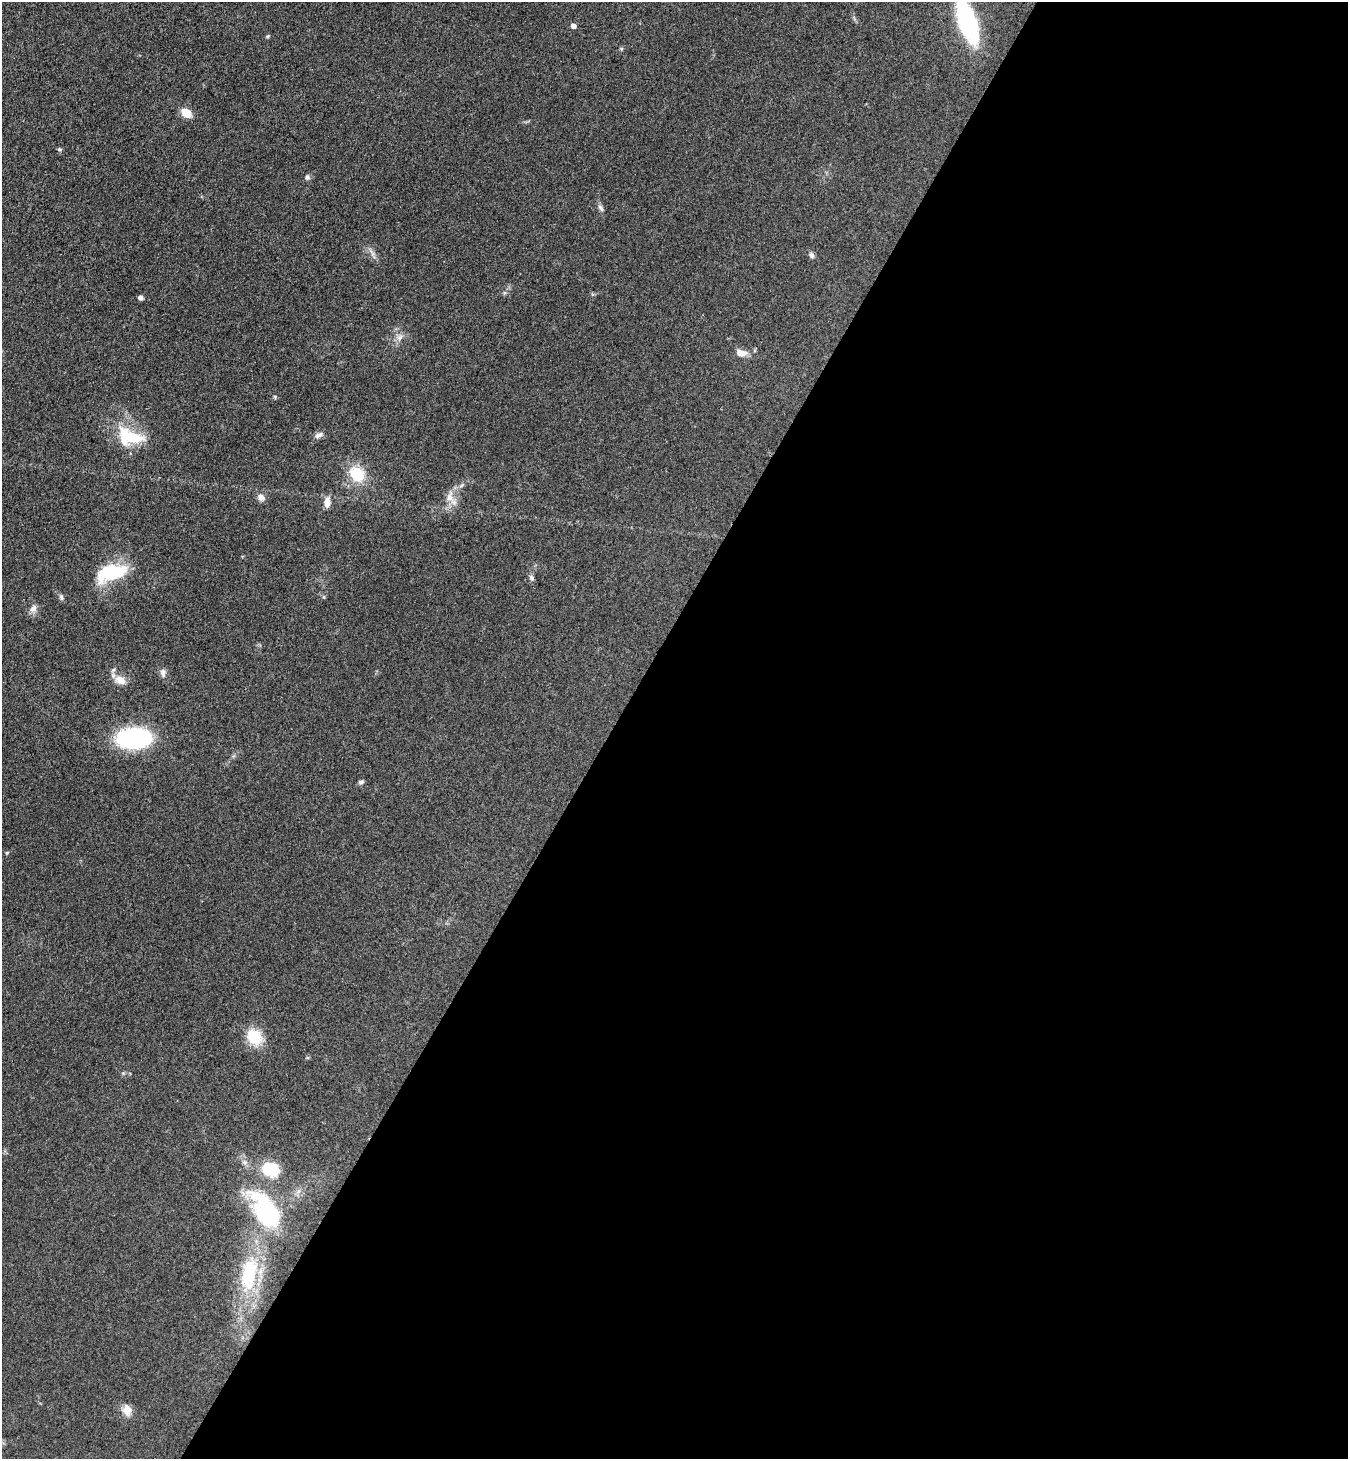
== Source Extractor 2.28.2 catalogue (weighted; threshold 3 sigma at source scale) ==
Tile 12 of 4 x 4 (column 4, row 3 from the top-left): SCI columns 4236-5581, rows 1492-2948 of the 5919 x 5897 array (HDU 1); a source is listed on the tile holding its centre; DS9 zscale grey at full resolution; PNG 1350 x 1461 px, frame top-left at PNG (2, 2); no overlay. Shown black and unused: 55% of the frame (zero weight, under 3 of 4 exposures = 5% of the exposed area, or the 3 px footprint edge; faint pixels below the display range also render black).
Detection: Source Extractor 2.28.2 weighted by HDU 2 'WHT'; one run over the whole footprint, this tile lists its part. Background 0.141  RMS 0.0079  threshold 0.0354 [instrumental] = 3 sigma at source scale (4.5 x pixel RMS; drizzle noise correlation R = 1.50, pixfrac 1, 0.05/0.05 arcsec/px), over >= 5 px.
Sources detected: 35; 2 inside a brighter listed object's ellipse — not listed separately; the other 33 listed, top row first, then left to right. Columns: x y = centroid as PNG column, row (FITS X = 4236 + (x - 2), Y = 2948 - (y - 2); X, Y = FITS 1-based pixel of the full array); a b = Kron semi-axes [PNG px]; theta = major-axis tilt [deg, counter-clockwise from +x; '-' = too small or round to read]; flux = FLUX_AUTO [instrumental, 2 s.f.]
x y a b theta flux
967 22 36 13 -70 120
574 26 5 4 - 4.3
267 36 5 4 - 1
186 113 11 8 -35 11
60 149 5 5 - 1.4
307 177 7 6 - 1.9
601 208 10 6 -57 2.4
811 255 9 6 -58 2.2
141 297 4 4 - 3.8
400 338 10 6 53 3.5
741 353 14 8 -15 6.4
275 397 5 3 - 0.95
318 435 10 6 31 3.5
130 436 41 18 -22 34
357 474 16 13 -48 26
461 486 7 4 21 1.4
261 497 9 8 - 4.2
450 497 16 12 88 9
327 502 10 7 81 6.7
111 572 34 16 16 47
532 578 8 6 -57 2
61 597 8 5 -80 1.8
33 608 11 8 56 4.1
163 673 13 7 -85 3
120 680 15 10 -24 8.2
134 738 26 16 3 110
361 782 7 5 15 1.6
7 853 5 4 - 0.84
254 1037 21 17 -48 20
270 1169 20 16 -19 28
266 1212 46 24 -57 92
249 1275 45 19 82 61
127 1410 14 11 -74 7.1
Isophote crosses this tile's border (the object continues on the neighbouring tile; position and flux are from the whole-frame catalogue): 1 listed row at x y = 967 22